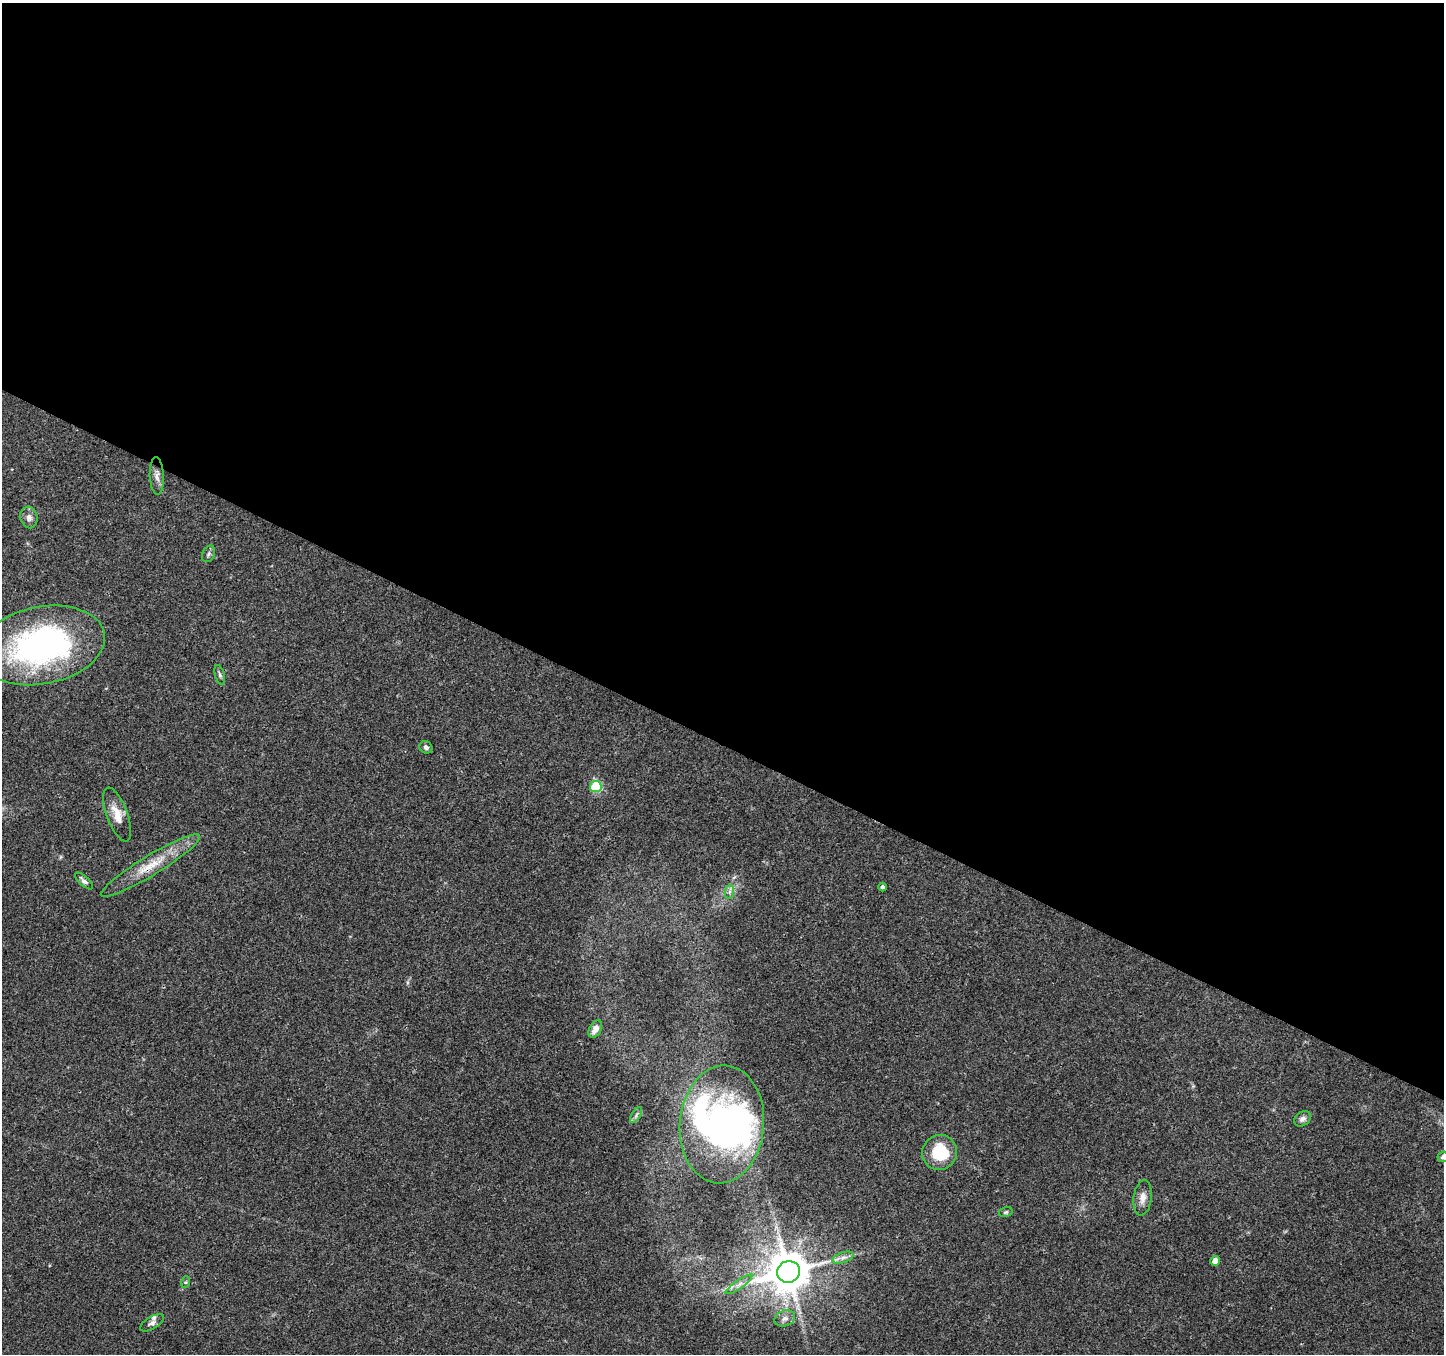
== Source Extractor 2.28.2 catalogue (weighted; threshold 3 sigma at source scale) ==
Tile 3 of 4 x 4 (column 3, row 1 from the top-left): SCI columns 2885-4326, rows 4253-5604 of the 5776 x 5870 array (HDU 1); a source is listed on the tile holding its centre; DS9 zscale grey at full resolution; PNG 1446 x 1356 px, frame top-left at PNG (2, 3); each listed source drawn as its Kron ellipse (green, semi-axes under 4 px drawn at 4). Shown black and unused: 55% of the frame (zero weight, under 3 of 4 exposures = <1% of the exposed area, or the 3 px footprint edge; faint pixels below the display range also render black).
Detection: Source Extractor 2.28.2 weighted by HDU 2 'WHT'; one run over the whole footprint, this tile lists its part. Background 0.0518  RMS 0.0036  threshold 0.0162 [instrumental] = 3 sigma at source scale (4.5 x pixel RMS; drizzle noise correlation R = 1.50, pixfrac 1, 0.0396/0.0396 arcsec/px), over >= 5 px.
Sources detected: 31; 3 inside a brighter object's white glare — neither listed nor drawn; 1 inside a brighter listed object's ellipse — not listed separately; the other 27 listed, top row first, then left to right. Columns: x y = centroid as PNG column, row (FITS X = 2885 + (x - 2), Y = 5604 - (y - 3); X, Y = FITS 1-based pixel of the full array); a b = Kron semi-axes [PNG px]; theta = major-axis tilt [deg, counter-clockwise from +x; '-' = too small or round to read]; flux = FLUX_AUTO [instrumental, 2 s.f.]
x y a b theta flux
157 476 19 7 -87 2.3
29 517 11 8 -76 1.8
208 554 9 6 64 1
41 645 64 38 11 95
220 675 10 4 -75 0.82
426 747 7 6 - 1.1
596 787 6 5 - 27
117 815 28 10 -70 5.2
150 866 58 10 31 10
84 881 11 4 -43 1.2
883 887 4 4 - 0.93
729 892 7 4 89 0.95
595 1029 9 6 59 2.3
636 1115 9 3 59 0.87
1302 1119 9 6 35 1.4
722 1124 59 42 85 100
939 1152 18 17 - 15
1443 1157 5 5 - 1
1143 1198 18 9 82 2.9
1006 1212 7 5 15 0.62
843 1258 11 5 19 1.6
1215 1261 5 4 - 4.2
788 1272 11 10 - 1300
186 1282 6 4 71 0.5
739 1284 16 4 35 1.6
785 1318 10 7 20 1.7
152 1323 13 6 31 1.4
Overlapping masked pixels (flux is a lower limit): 1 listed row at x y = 150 866
Isophote crosses this tile's border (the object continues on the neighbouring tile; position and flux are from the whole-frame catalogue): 1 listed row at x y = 1443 1157